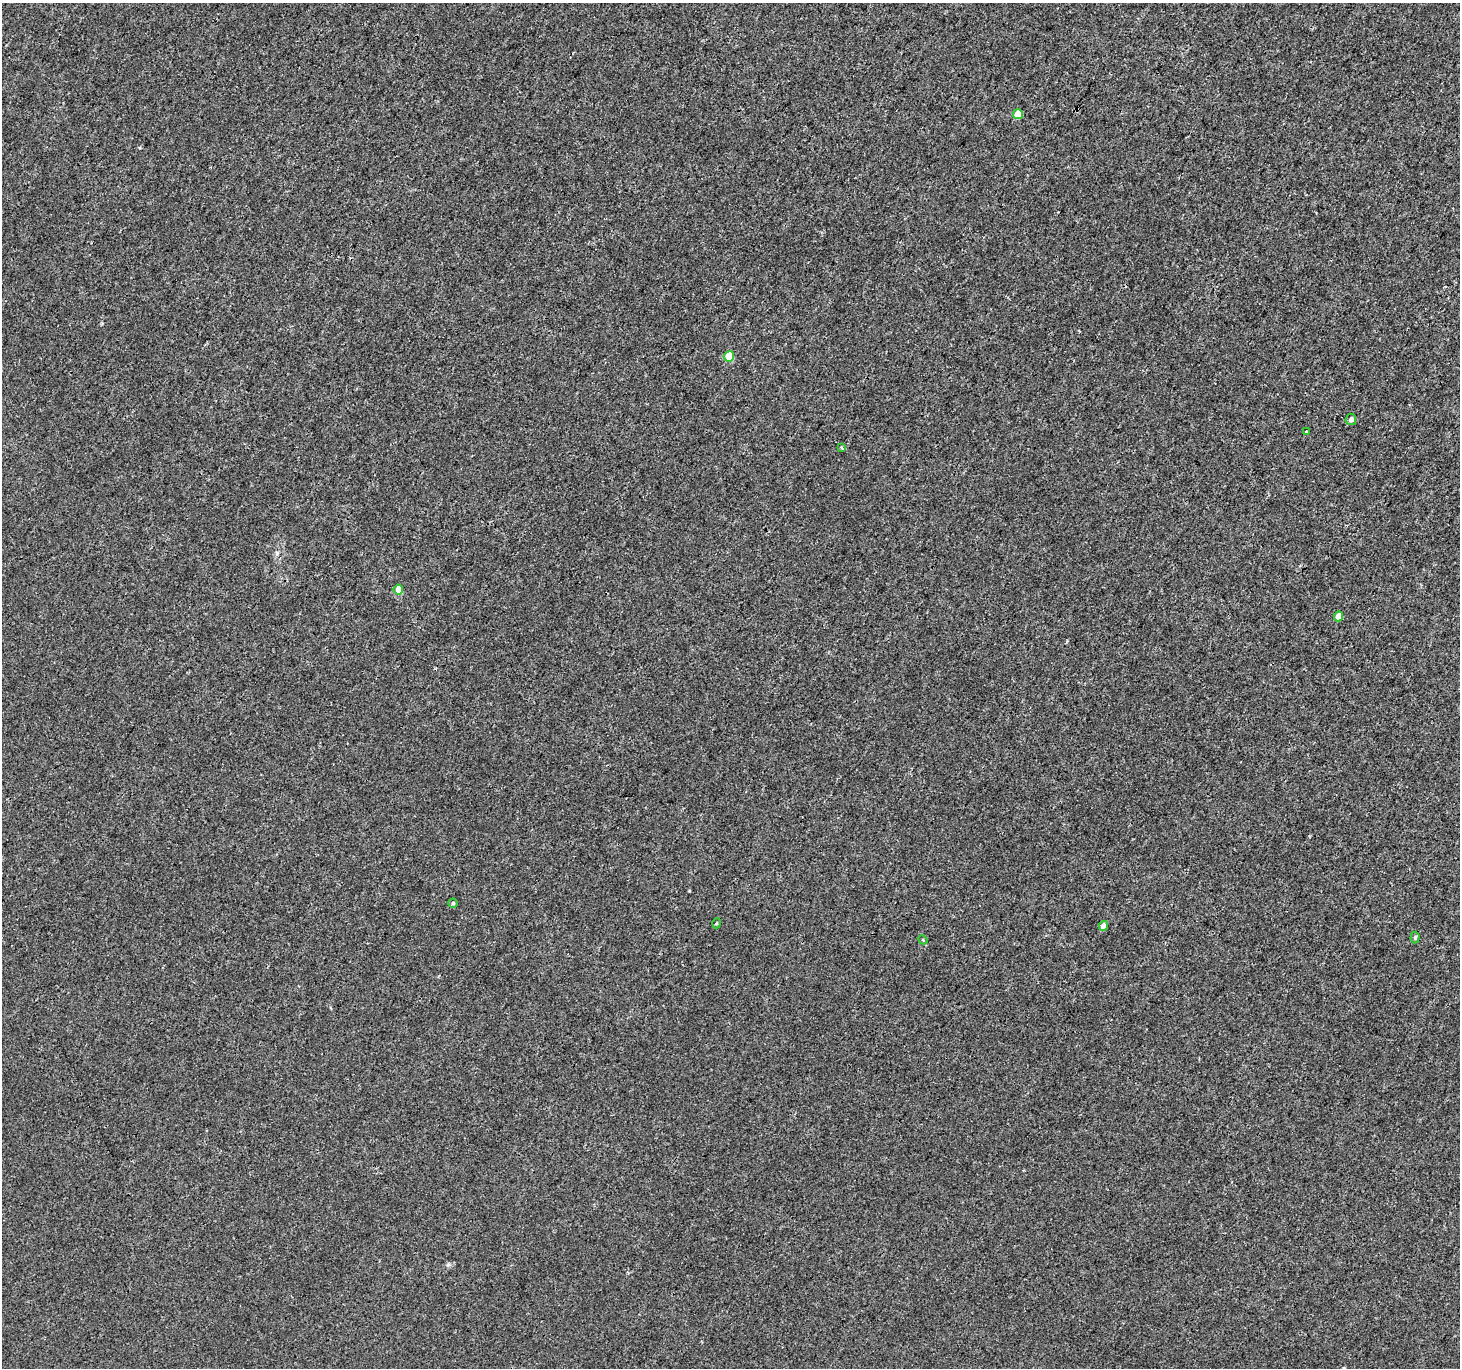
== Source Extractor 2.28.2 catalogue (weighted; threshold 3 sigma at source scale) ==
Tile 10 of 4 x 4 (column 2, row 3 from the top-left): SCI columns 1459-2916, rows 1562-2927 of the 5840 x 5921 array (HDU 1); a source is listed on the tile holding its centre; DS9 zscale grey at full resolution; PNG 1462 x 1370 px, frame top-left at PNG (2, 3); each listed source drawn as its Kron ellipse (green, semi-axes under 4 px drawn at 4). Shown black and unused: <1% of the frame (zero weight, under 3 of 4 exposures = <1% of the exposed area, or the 3 px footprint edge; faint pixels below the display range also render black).
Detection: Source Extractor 2.28.2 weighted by HDU 2 'WHT'; one run over the whole footprint, this tile lists its part. Background 4.50e-04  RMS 0.0016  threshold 0.00725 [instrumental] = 3 sigma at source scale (4.5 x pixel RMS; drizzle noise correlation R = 1.50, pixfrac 1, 0.0396/0.0396 arcsec/px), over >= 5 px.
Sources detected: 12; all 12 listed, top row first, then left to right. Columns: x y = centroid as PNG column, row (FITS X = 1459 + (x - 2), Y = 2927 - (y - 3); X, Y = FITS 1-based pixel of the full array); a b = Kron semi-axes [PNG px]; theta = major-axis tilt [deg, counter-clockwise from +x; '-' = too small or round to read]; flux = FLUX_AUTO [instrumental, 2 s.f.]
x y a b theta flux
1018 114 5 5 - 3.8
729 356 5 5 - 5.2
1351 419 6 5 - 0.69
1306 432 3 3 - 0.14
842 448 4 3 - 0.31
398 589 5 4 - 1.9
1338 616 5 4 - 1.6
453 903 4 4 - 0.22
717 923 5 3 - 0.16
1103 926 5 4 - 0.84
1415 937 6 4 86 0.32
923 940 5 3 - 0.16